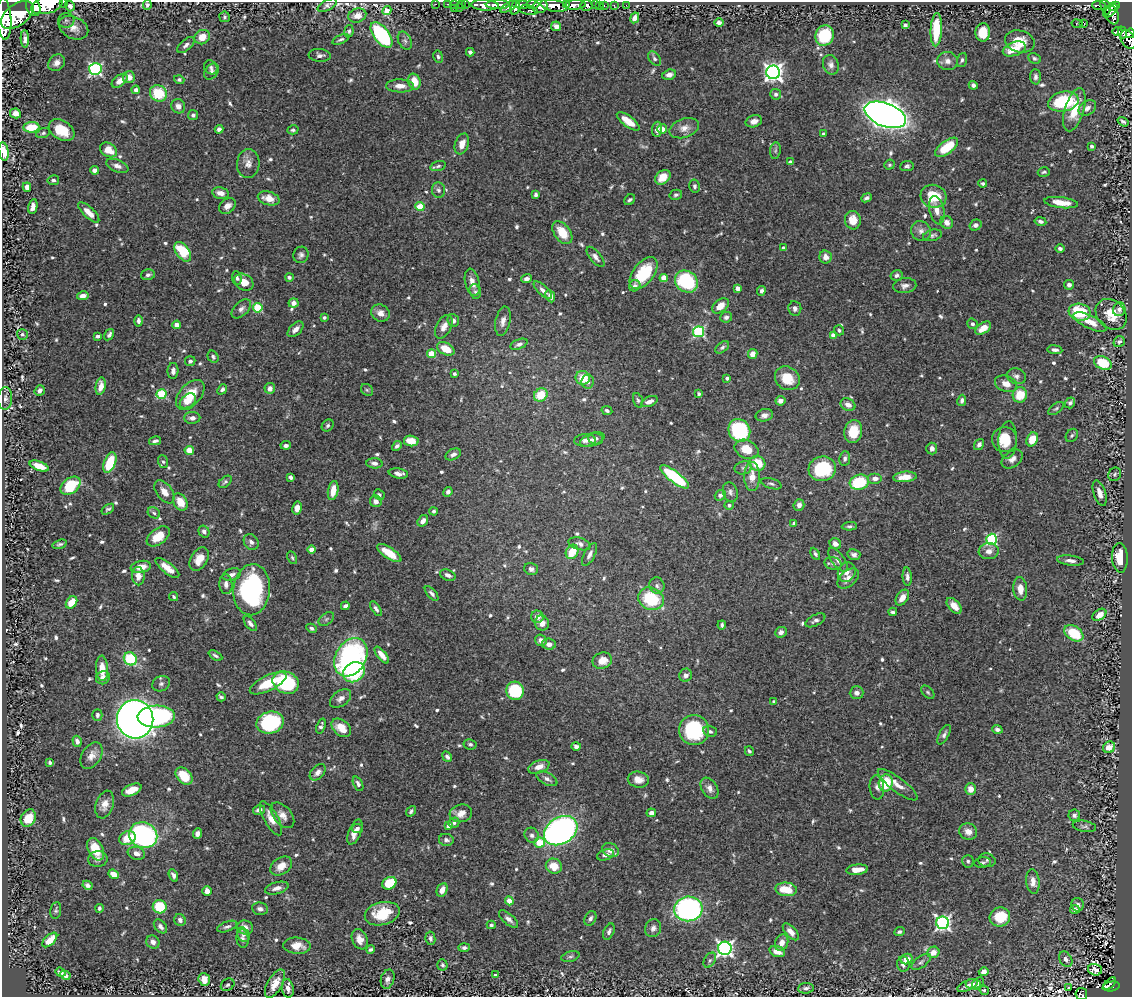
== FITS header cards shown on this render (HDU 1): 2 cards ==
NAXIS1  =                 1130
NAXIS2  =                  995

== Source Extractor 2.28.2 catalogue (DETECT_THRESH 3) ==
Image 1130 x 995 px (HDU 1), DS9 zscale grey, 1 PNG px = 1 image px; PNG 1134 x 999 px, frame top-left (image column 1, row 995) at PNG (2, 2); each listed source drawn as its Kron ellipse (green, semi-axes under 4 px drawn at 4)
Background 0.671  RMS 0.015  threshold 0.0444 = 3 sigma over >= 5 px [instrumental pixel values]
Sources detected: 738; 1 with non-positive FLUX_AUTO (blend fragments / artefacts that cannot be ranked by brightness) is neither listed nor drawn; of the other 737, the 500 brightest by FLUX_AUTO listed and drawn (237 fainter detections omitted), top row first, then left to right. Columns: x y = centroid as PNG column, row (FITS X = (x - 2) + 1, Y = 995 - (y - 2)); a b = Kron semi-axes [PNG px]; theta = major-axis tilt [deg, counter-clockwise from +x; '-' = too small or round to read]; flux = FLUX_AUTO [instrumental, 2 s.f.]
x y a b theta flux
63 2 2 2 - 36
436 4 2 2 - 9.2
448 4 3 2 - 19
455 4 3 2 - 17
461 4 3 2 - 16
465 4 3 2 - 23
566 4 4 3 - 430
47 5 16 8 16 4600
147 5 5 4 - 2.2
327 5 10 5 28 2.5
485 5 14 5 -2 2000
498 5 12 4 1 1500
522 5 6 4 10 540
533 5 7 4 0 490
575 5 11 4 3 1600
586 5 6 5 - 380
595 5 3 3 - 130
604 5 3 2 - 20
614 5 3 2 - 10
626 5 2 2 - 7.1
1099 5 7 4 -5 210
70 6 5 4 - 3.7
540 6 7 6 - 1200
554 6 14 6 -11 2900
599 6 2 2 - 7.7
1114 6 6 4 26 270
33 7 9 7 -72 2600
509 7 9 4 31 590
515 7 8 4 75 820
1105 7 8 4 -70 370
454 8 2 2 - 7.2
459 8 3 2 - 71
529 10 9 4 -10 310
387 11 5 4 - 16
1111 11 8 3 42 300
17 15 18 11 36 6400
1112 15 10 6 -68 440
357 16 9 7 17 8.4
224 17 5 5 - 1.9
635 18 5 4 - 6
4 19 21 7 -87 4400
66 20 8 7 - 2.9
719 22 5 4 - 2.8
1084 23 4 3 - 22
1077 24 6 3 -10 29
905 25 4 3 - 1.8
556 26 5 4 - 4.2
73 28 15 10 -26 10
936 30 17 5 87 36
349 31 6 4 82 2.1
983 32 9 7 87 19
1117 32 5 3 - 190
1123 32 6 3 -70 180
1130 33 4 3 - 220
381 35 15 7 -53 120
825 36 10 9 - 48
202 37 8 7 - 12
25 39 8 4 -88 4.3
341 39 9 4 22 2.4
1128 39 10 7 -58 470
405 41 9 6 -63 3.3
1020 41 15 11 -14 15
186 45 10 5 41 3.9
1014 49 12 6 19 17
470 52 4 4 - 3.1
320 55 11 6 -6 3.4
438 57 6 5 - 2
654 58 8 5 -52 2.5
1034 58 6 5 - 2
962 60 7 4 73 2.2
947 61 10 9 - 5.4
57 63 9 7 46 5.3
831 65 10 7 -70 4.7
211 67 7 6 - 2.9
95 69 6 6 - 190
211 71 9 6 56 3.3
773 72 7 7 - 480
669 75 7 5 18 5.7
129 77 6 6 - 7.7
1035 77 8 5 -87 2.9
179 80 5 4 - 2
120 81 9 5 38 8
414 82 8 6 -74 16
973 85 4 4 - 2.7
400 86 14 6 -1 8.4
136 90 4 4 - 4.4
158 93 9 8 - 36
776 94 5 5 - 2.4
1063 102 15 9 12 67
178 106 7 6 - 6.8
1087 108 9 6 34 5.8
1074 110 22 9 73 25
15 113 5 4 - 7.9
193 115 5 5 - 2.6
885 115 22 11 -21 1100
628 121 13 5 -37 16
754 121 8 6 17 5.6
1123 122 6 3 -35 2.3
31 127 8 5 5 26
684 128 15 9 18 8.6
219 129 4 4 - 4.3
657 129 7 5 87 3.6
662 129 5 4 - 13
62 130 14 9 -33 22
293 130 6 4 15 2.2
43 133 7 4 20 1.9
824 134 4 3 - 2
462 144 11 6 71 9
1091 146 4 3 - 2.6
947 147 13 6 36 28
109 150 9 6 -32 14
4 151 9 5 -81 16
775 151 8 5 83 2.1
790 162 4 4 - 2.8
248 163 14 11 86 7.8
889 165 5 5 - 1.9
117 166 11 6 -22 5.1
438 166 8 5 16 2.2
907 166 7 5 8 2.2
94 170 4 4 - 4.6
1044 172 6 4 16 1.9
663 177 8 6 40 17
53 180 6 5 - 2.5
983 183 4 4 - 2.3
695 186 7 5 -77 2.4
27 187 5 4 - 5.3
438 190 7 6 - 2.9
220 193 8 5 -11 6.7
536 195 4 3 - 2.6
676 195 6 5 - 2.2
933 196 13 11 -17 30
269 198 11 6 -15 12
867 198 6 4 23 2.3
630 200 6 5 - 2.5
1061 203 17 5 -7 14
33 206 7 4 81 5.6
227 206 9 7 39 5.5
420 207 4 4 - 29
937 210 14 7 -78 8.1
89 212 14 5 -44 9.9
853 220 9 8 - 14
1040 221 6 4 -12 2.7
947 222 7 6 - 6.4
975 225 6 5 - 3.3
921 231 10 9 - 5.7
562 233 13 8 -54 20
932 235 9 5 14 2.8
783 248 4 4 - 2.2
1060 248 5 4 - 2.8
183 252 11 6 -56 46
301 255 8 7 - 3.2
595 257 12 5 -50 4.3
825 257 6 6 - 6.3
644 273 18 10 52 43
148 275 7 5 14 2.8
896 275 6 5 - 3
289 277 4 4 - 2.1
237 278 7 4 -83 2.5
664 278 4 4 - 18
526 279 5 4 - 4.2
686 281 12 10 -38 73
244 282 10 8 -32 12
472 282 14 7 -77 8.6
1069 285 5 5 - 3.3
635 286 6 5 - 3
905 286 11 7 8 4.8
738 288 4 4 - 9
543 290 12 5 -42 4.5
475 291 7 5 -72 2.5
761 291 5 4 - 3.1
83 296 6 4 11 5.4
550 296 6 4 -66 5.5
293 303 5 4 - 4.7
720 306 9 6 39 9.8
258 308 4 4 - 52
795 308 7 6 - 3.7
241 309 12 7 44 4.4
1119 309 7 6 - 3.5
1080 312 11 8 -10 50
380 313 10 8 -30 6.3
1111 314 17 13 -45 20
726 317 6 5 - 2.4
324 318 4 4 - 2.1
138 321 5 4 - 2.9
453 321 6 5 - 4.2
503 321 15 7 78 6.7
1090 322 18 6 -25 12
972 324 5 5 - 2.3
177 325 4 4 - 13
444 327 13 7 63 7.7
983 328 9 5 35 11
296 329 10 5 43 5.3
839 330 5 5 - 2.4
698 332 5 5 - 110
22 334 5 5 - 2.3
109 335 6 4 57 2.7
833 335 4 4 - 6.9
98 336 4 3 - 2.5
1119 342 6 5 - 2.5
519 344 9 4 22 3.5
722 347 8 5 37 2.4
446 349 9 6 -27 17
1055 350 7 4 -6 3.3
432 354 4 4 - 26
753 354 5 4 - 8.7
213 357 6 5 - 2.2
190 361 5 5 - 2.3
1103 363 9 6 -23 37
173 371 8 5 89 3.9
454 374 4 3 - 2
1016 376 10 7 -19 3.9
583 378 7 7 - 18
727 378 4 3 - 2.8
787 378 13 11 -36 21
587 382 7 6 - 3.4
1006 384 11 8 -20 8.3
101 386 9 5 80 7.8
270 388 5 5 - 3.9
222 389 5 4 - 2.5
40 390 5 4 - 4.1
367 390 6 5 - 2
162 394 5 5 - 60
699 394 4 3 - 2.1
190 395 18 10 48 25
541 395 7 6 - 27
1020 395 7 7 - 22
5 398 11 7 86 4.9
638 400 8 4 -71 2
962 400 5 4 - 2.8
188 401 9 6 40 7.9
780 401 5 4 - 5.6
649 402 8 5 25 5.2
1070 403 5 5 - 2.1
848 405 8 6 -26 6.4
1056 408 9 4 36 2
607 411 5 4 - 2.4
764 415 9 6 13 4.5
192 418 8 6 0 4.9
328 426 6 5 - 2.5
739 430 12 10 -56 110
853 431 11 9 79 23
1072 435 7 5 56 2.3
596 438 7 6 - 2.8
1004 439 12 12 - 20
1032 439 7 5 64 20
585 440 11 6 3 4.3
592 440 12 6 19 4.8
1008 440 19 9 87 15
155 441 6 3 13 2.7
411 441 7 5 -9 15
979 444 6 4 55 3.6
286 445 5 4 - 3.3
397 446 5 4 - 2.7
932 448 6 5 - 5.7
747 449 12 9 -23 21
189 450 4 4 - 16
453 454 8 5 26 3.9
845 458 7 5 83 3
1012 459 12 7 36 5.7
163 462 6 5 - 1.9
110 463 11 5 69 38
374 463 8 5 -4 4.1
757 463 8 7 - 26
39 466 10 4 -20 16
743 468 9 6 13 3.7
822 469 14 12 14 56
398 473 10 5 -9 6.5
1115 474 7 6 - 2.3
290 477 4 3 - 2.4
674 477 18 5 -37 88
752 477 14 8 -89 13
905 477 12 5 5 14
875 478 7 5 0 4.4
225 482 7 5 41 2.2
859 482 10 7 15 46
771 484 10 5 -17 2.8
71 486 11 7 38 44
333 491 10 5 79 13
164 492 13 7 -54 8.9
448 492 5 4 - 3.3
730 492 10 7 -73 3.4
1100 493 13 6 -73 7.4
379 495 6 5 - 2.5
720 495 5 5 - 3.1
376 501 6 5 - 5.8
180 502 9 6 -59 16
729 505 4 4 - 2.8
799 505 6 5 - 4.4
297 508 6 4 81 6
108 509 7 4 35 2
434 511 4 4 - 1.9
154 513 6 5 - 2.2
423 521 6 5 - 5.6
794 523 4 3 - 2.9
849 526 7 4 4 2.2
204 532 6 5 - 3.4
158 536 13 8 36 20
992 539 5 5 - 100
251 542 8 7 - 4.4
59 544 7 4 17 2.1
580 544 11 6 -16 4.7
835 544 6 5 - 6.1
312 549 4 4 - 9.6
989 551 10 8 8 6.1
572 552 7 6 - 25
389 553 14 5 -34 22
590 554 13 5 63 4.6
815 554 6 4 -63 1.9
854 555 6 5 - 3.6
292 558 7 4 -63 1.8
1120 558 15 8 -87 23
199 559 12 8 58 14
838 560 14 6 -54 4.9
1070 561 13 5 -7 5.1
833 563 8 6 -15 3.5
141 567 10 6 9 12
167 568 14 5 -38 11
531 569 7 6 - 3.8
847 572 10 8 59 6.3
232 574 9 6 18 4.9
448 575 8 5 -21 4
138 576 9 6 -85 8.7
907 577 9 4 -85 3.9
848 578 12 7 40 8.5
226 584 10 6 -85 4.7
657 586 8 7 - 4
1020 589 11 7 -84 9.4
252 590 25 18 84 160
432 593 9 4 -48 2.7
174 597 5 3 - 1.9
902 598 9 5 56 8.7
651 599 13 11 -25 53
71 602 7 5 52 15
345 606 4 4 - 3.7
954 606 9 5 -48 10
376 609 8 4 -56 3
893 612 4 3 - 2.6
1099 615 8 5 36 11
537 617 6 6 - 5.9
326 619 9 5 36 2.5
815 620 11 5 28 3.4
250 623 9 4 -51 3.6
542 623 7 7 - 7.6
722 625 4 3 - 2.1
311 628 5 4 - 2.3
781 632 6 5 - 4
1074 633 10 7 -33 37
541 640 6 5 - 5.2
549 644 7 5 -7 4.4
382 655 10 4 -51 8.4
215 656 7 4 -28 2.3
351 657 20 15 59 220
130 659 7 6 - 51
602 661 10 8 20 13
102 668 13 6 -87 12
354 672 11 9 32 57
686 675 6 6 - 3.9
103 678 7 6 - 5.7
286 682 13 11 -23 94
268 683 20 7 26 31
161 684 9 7 26 3.2
515 691 9 8 - 77
928 692 8 5 -45 2
857 693 7 6 - 4.3
221 697 4 3 - 2.5
341 699 12 7 36 5.3
774 701 4 3 - 2.4
97 715 6 5 - 2.6
156 717 18 11 3 160
135 719 19 18 - 980
270 723 14 11 15 95
321 726 8 4 71 2.8
341 728 11 7 -41 16
997 729 5 4 - 3.1
694 730 15 15 - 78
710 732 7 5 -15 2.8
944 735 11 5 61 3.1
77 741 6 4 -72 3.8
470 744 7 5 -10 2.1
576 746 5 4 - 3
1109 747 6 5 - 11
749 751 5 3 - 2
92 756 14 9 57 7.9
447 757 6 4 -52 2.9
50 763 3 3 - 1.9
539 767 11 6 20 8.2
318 772 9 6 46 5
184 776 10 7 -48 25
547 779 11 6 -27 4.5
638 780 10 8 -12 8.9
886 783 8 7 - 35
358 784 8 4 -65 3
898 785 24 7 -37 11
877 787 12 7 -84 4.2
710 788 11 7 -57 6.1
971 789 6 5 - 8.9
132 790 10 5 23 12
105 805 14 8 72 8.5
259 810 6 4 14 5.2
411 811 6 4 52 2.4
461 813 11 9 14 9.1
651 813 5 4 - 3.8
282 815 15 9 -50 8
1074 815 6 5 - 3.1
28 818 9 7 58 19
271 818 19 7 -61 11
454 823 5 5 - 2.7
449 826 4 4 - 6.5
1084 826 12 5 -9 2.8
357 828 5 4 - 3.4
561 831 18 13 33 420
355 832 13 6 68 9.9
968 832 9 8 - 7.7
197 834 5 4 - 4.5
143 835 14 12 -23 200
532 835 8 6 -55 3.6
127 838 8 6 27 21
446 840 7 6 - 3
540 842 5 5 - 20
96 849 12 7 -64 22
610 850 9 6 -23 5.7
136 853 9 6 -15 5.7
605 855 8 5 18 4.3
98 859 9 8 - 4.5
987 860 8 6 -14 2.5
968 861 6 5 - 2.5
982 863 8 5 7 2.1
281 866 12 8 34 12
554 866 8 7 - 15
857 870 11 5 6 11
113 874 5 4 - 8.7
173 875 6 4 -65 3.1
1033 881 12 6 -82 7.3
389 883 7 6 - 34
87 885 5 4 - 3.1
277 888 12 6 15 6.2
786 889 10 6 -4 21
442 890 7 5 64 7.8
207 891 5 4 - 5.8
509 901 4 4 - 9.3
1078 905 7 6 - 3.1
160 907 7 6 - 35
99 908 4 4 - 2.3
260 909 8 6 -10 3.8
688 909 14 12 7 230
1075 909 5 4 - 4.3
56 910 8 5 81 2.1
382 914 18 11 13 30
1000 917 10 9 - 28
590 918 8 5 64 3.4
509 919 12 5 -41 4.1
180 920 6 5 - 3.8
943 923 6 6 - 250
491 925 4 3 - 1.9
160 926 8 5 -47 4.4
227 927 10 5 20 2.9
245 927 8 7 - 5.7
653 928 9 8 - 4.1
609 932 9 5 66 3.5
791 932 10 5 -47 7.2
899 932 5 4 - 2.2
243 935 7 5 -60 2.8
243 938 9 6 -82 3.3
430 938 7 5 -81 3.2
360 939 10 7 -67 8.4
50 940 9 5 44 13
153 942 7 6 - 5.2
782 943 8 6 70 7.2
297 946 13 8 -3 13
464 947 6 4 2 2.7
725 948 6 6 - 320
371 949 4 3 - 2.2
777 951 8 5 -19 8.8
933 952 6 5 - 9.1
570 957 9 5 16 2.6
907 959 6 5 - 8.3
1066 959 8 6 -59 3.4
710 960 8 5 60 2.6
921 962 11 5 35 2.6
903 964 8 6 -85 4
442 965 5 5 - 1.9
1095 970 7 5 -18 5.3
60 972 5 3 - 3.2
984 972 5 4 - 4.6
65 975 5 4 - 3.6
495 975 4 3 - 1.9
204 979 6 5 - 9.6
388 979 10 6 74 4.9
275 984 16 7 60 13
973 984 7 5 -5 2.1
978 984 7 5 51 2
1110 984 8 2 48 45
228 985 7 5 33 2.7
968 985 11 5 24 3.9
1111 987 8 4 10 86
288 988 9 6 -81 6
806 988 8 5 5 2.6
1068 988 3 3 - 4.7
984 990 5 4 - 2.3
1081 994 6 6 - 64
At the frame edge (FLAGS 8, measured only in part): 7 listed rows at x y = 63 2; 47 5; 33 7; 4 19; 1130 33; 4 151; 1081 994
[237 fainter detections neither listed nor drawn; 1 non-positive-flux detection neither listed nor drawn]